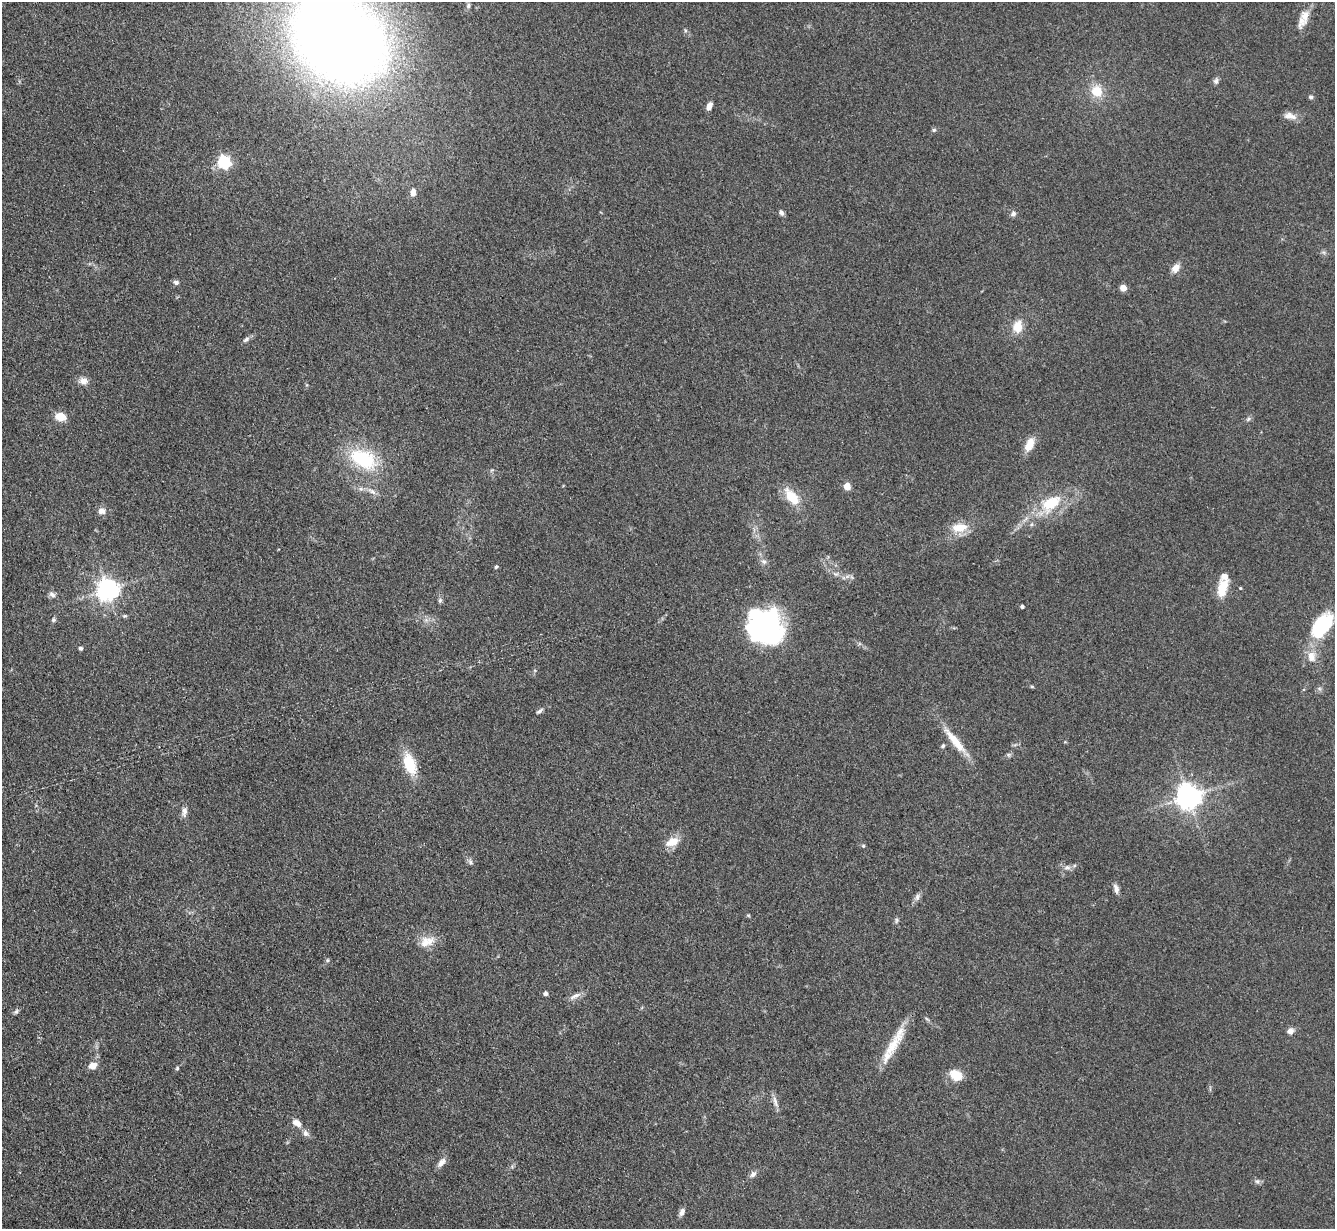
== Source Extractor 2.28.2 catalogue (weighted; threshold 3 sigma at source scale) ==
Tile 7 of 4 x 4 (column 3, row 2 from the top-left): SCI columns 2675-4007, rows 2730-3956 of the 5350 x 5332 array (HDU 1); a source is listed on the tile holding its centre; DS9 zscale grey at full resolution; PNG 1337 x 1231 px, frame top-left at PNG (2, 2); no overlay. Shown black and unused: <1% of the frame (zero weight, under 3 of 4 exposures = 1% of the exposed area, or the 3 px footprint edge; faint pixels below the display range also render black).
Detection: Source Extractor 2.28.2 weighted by HDU 2 'WHT'; one run over the whole footprint, this tile lists its part. Background 0.116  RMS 0.0069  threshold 0.031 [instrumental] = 3 sigma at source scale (4.5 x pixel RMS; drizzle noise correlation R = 1.50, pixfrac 1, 0.05/0.05 arcsec/px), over >= 5 px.
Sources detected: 77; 2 inside a brighter listed object's ellipse — not listed separately; the other 75 listed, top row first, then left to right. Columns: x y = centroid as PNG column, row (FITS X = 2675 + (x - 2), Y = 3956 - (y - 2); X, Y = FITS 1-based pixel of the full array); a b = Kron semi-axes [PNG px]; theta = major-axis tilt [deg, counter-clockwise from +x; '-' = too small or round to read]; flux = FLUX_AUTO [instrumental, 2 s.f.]
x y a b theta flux
468 6 8 6 88 1.7
1305 16 18 12 -87 8.1
339 39 73 56 -38 1200
1216 81 9 6 86 2
1097 91 14 13 - 13
1311 97 6 4 0 1.4
709 106 8 5 64 4.1
1290 116 17 9 -12 5.2
934 130 6 5 - 1.1
224 162 6 6 - 120
413 192 9 6 90 4.6
781 213 7 5 -62 2.1
1013 214 8 7 - 2.2
1175 268 10 8 53 5.9
176 282 7 6 - 1.8
1123 288 6 5 - 6
1017 327 15 11 80 11
246 339 10 5 37 2.1
83 381 13 9 -6 4.5
60 417 9 7 -10 12
1248 419 7 5 47 1.5
1029 444 17 9 67 9.1
363 459 36 21 -27 46
847 486 7 7 - 5.6
372 491 13 7 -30 3.9
792 497 23 11 -50 17
1051 503 32 19 36 28
101 511 8 7 - 4.4
960 527 23 12 6 13
764 561 8 6 -41 2.4
496 567 5 4 - 0.99
1222 588 20 10 75 16
1240 588 4 3 - 0.65
108 590 7 7 - 520
52 595 9 6 -43 2.4
440 600 7 6 - 1.5
1022 607 4 3 - 1.4
125 616 7 4 -1 0.99
53 620 6 6 - 1.3
1322 625 28 15 54 51
764 627 33 28 -47 170
81 648 4 4 - 1.5
1311 656 16 12 -81 8.7
1032 686 5 3 - 0.8
539 711 9 5 36 1.8
955 741 43 9 -50 16
943 746 6 5 - 1.2
410 764 20 10 -70 27
1189 797 8 8 - 760
184 812 15 7 82 3.4
672 842 20 11 23 9.1
863 846 5 4 - 1.1
471 862 7 6 - 1.8
1067 867 10 7 9 3.1
1116 889 13 6 -76 3.2
917 897 10 7 75 2.6
748 915 5 4 - 0.82
897 920 7 4 89 1.3
427 941 23 14 20 10
327 960 5 5 - 1
545 993 4 4 - 2.4
575 996 18 6 24 4
16 1011 8 5 50 1.5
1290 1031 7 6 - 4
892 1046 34 14 60 20
93 1066 9 8 - 6.2
177 1068 5 4 - 1
956 1075 14 11 -37 12
775 1101 18 5 -74 3.6
297 1123 14 8 -34 5
306 1133 10 7 -50 3.2
441 1162 14 7 49 4.2
753 1174 8 7 - 2.8
1257 1181 7 7 - 1.8
682 1212 10 6 70 2.9
Isophote crosses this tile's border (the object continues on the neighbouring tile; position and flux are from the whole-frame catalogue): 1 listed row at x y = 339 39